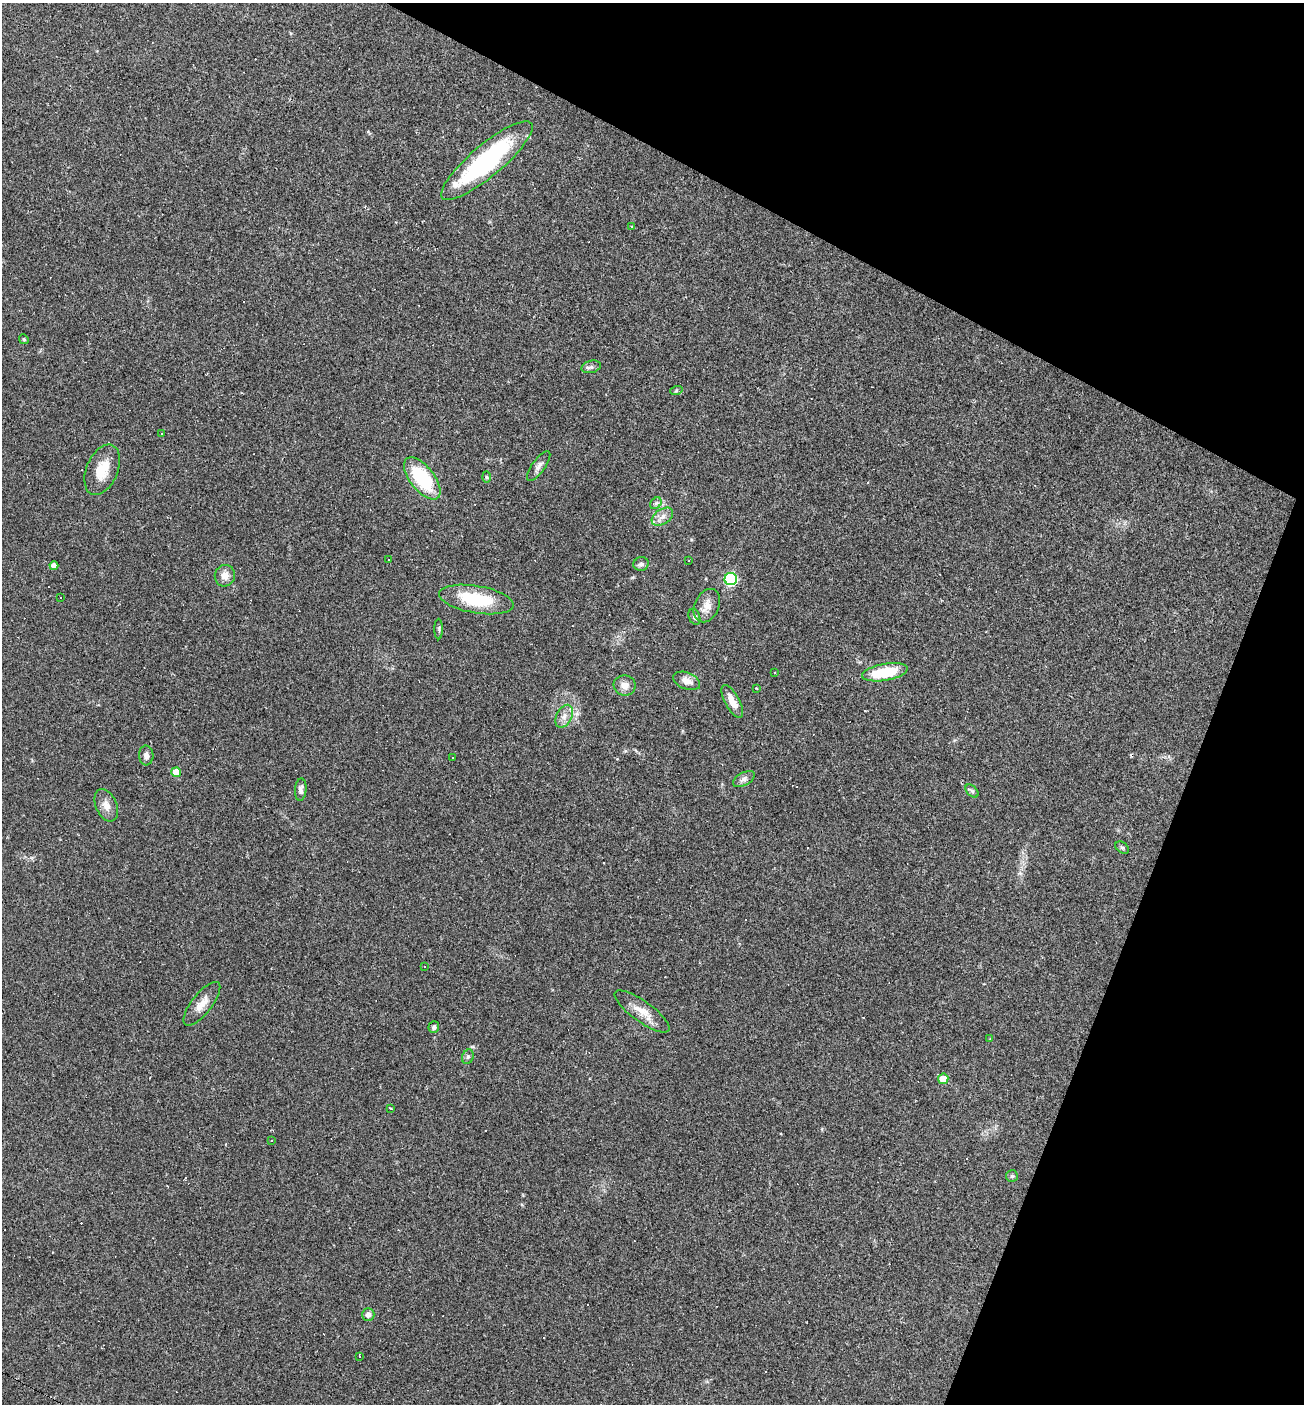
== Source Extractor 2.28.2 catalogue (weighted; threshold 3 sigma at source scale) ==
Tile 8 of 4 x 4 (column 4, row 2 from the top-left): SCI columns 4045-5346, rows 2804-4205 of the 5617 x 5606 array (HDU 1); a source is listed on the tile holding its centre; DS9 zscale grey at full resolution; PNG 1306 x 1406 px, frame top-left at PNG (2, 3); each listed source drawn as its Kron ellipse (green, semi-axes under 4 px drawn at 4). Shown black and unused: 22% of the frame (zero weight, under 2 of 3 exposures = <1% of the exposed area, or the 3 px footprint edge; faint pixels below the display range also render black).
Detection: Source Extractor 2.28.2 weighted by HDU 2 'WHT'; one run over the whole footprint, this tile lists its part. Background 0.0642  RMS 0.0053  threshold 0.0239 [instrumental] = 3 sigma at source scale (4.5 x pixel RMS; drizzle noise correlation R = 1.50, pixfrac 1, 0.05/0.05 arcsec/px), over >= 5 px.
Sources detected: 79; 28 cosmic-ray / hot-pixel residue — neither listed nor drawn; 1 inside a brighter listed object's ellipse — not listed separately; the other 50 listed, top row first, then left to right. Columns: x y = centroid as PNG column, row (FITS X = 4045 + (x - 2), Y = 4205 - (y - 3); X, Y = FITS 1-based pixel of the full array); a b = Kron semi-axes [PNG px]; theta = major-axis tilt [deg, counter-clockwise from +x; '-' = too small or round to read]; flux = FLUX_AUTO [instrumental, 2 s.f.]
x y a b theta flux
487 161 58 16 40 72
632 227 2 2 - 0.43
24 339 5 4 - 0.64
591 367 10 6 14 1.7
676 391 6 4 19 0.75
161 434 3 3 - 2.2
539 466 18 6 54 2.6
102 470 27 15 67 12
486 477 6 4 -88 0.6
422 478 25 12 -52 32
656 503 6 5 - 1.1
662 517 12 7 34 3.1
389 559 3 3 - 1.7
689 560 2 2 - 0.38
641 564 7 7 - 1.7
54 566 4 4 - 3.1
225 576 11 10 - 4.4
731 579 6 6 - 58
61 597 3 3 - 1.2
476 599 38 13 -9 25
707 606 17 12 65 5.2
694 617 8 5 -69 1.4
439 629 10 4 -89 0.95
775 672 3 2 - 0.6
885 672 23 8 10 23
687 681 14 8 -21 3.8
625 685 11 10 - 3.9
756 688 3 2 - 0.43
732 701 18 7 -62 6.3
564 716 12 8 63 3.3
146 755 10 7 -87 2.1
452 757 2 2 - 0.35
176 772 5 5 - 9.5
744 779 12 6 28 2
301 790 11 6 86 2.1
972 791 8 5 -44 1
106 805 17 10 -66 4.5
1122 848 7 5 -37 0.99
424 967 3 3 - 0.95
202 1004 27 10 52 6.1
642 1011 33 10 -36 8.1
434 1027 6 5 - 1.2
990 1039 3 2 - 0.27
468 1057 7 5 69 1.1
943 1079 5 5 - 9.3
390 1108 3 2 - 0.67
271 1141 3 3 - 1
1012 1176 6 6 - 1
368 1315 6 6 - 2.7
360 1356 3 2 - 0.33